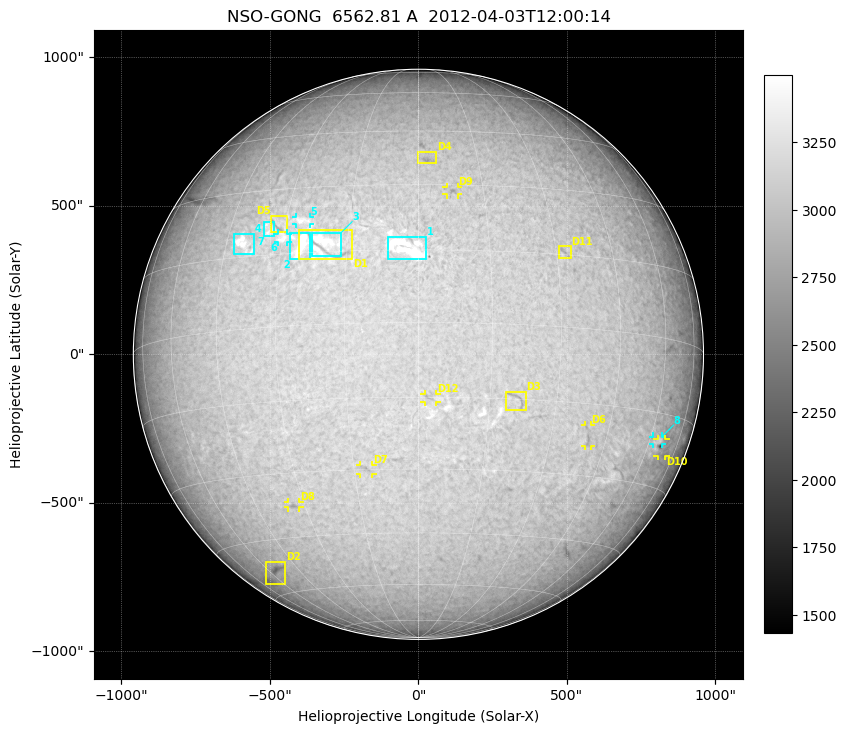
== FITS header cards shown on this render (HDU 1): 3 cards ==
TELESCOP= 'NSO-GONG'           / NSO/GONG Network
WAVELNTH=             6562.808 / [A] exact wavelength of obs
DATE-OBS= '2012-04-03T12:00:14' / Observation start date and time (UTC)

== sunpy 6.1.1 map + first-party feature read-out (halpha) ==
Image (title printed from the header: NSO-GONG  6562.81 A  2012-04-03T12:00:14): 2048 x 2048 px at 1.07 arcsec/px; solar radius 960 arcsec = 900 px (full disc in frame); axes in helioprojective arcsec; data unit not stated in the header (colour bar unlabelled)
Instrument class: HALPHA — H-alpha (6563 A) chromospheric image
Bright regions (plage): reference = the median radial profile (limb darkening/brightening removed); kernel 17 px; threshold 5 sigma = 222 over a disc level ~3040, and >= 1.075x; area >= 63 px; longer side >= 22 px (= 23 arcsec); searched inside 0.97 R_sun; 8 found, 8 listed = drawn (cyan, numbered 1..; 3 of them under ~29 arcsec drawn as corner ticks so the feature stays visible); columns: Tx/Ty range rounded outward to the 5 arcsec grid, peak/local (2 s.f.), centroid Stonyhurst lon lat
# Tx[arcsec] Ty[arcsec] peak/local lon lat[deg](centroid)
1 -105..30 320..395 1.3 -3 +15
2 -435..-365 315..410 1.2 -25 +17
3 -360..-260 330..410 1.2 -20 +17
4 -620..-550 335..405 1.2 -40 +18
5 -415..-365 435..460 1.1 -26 +22
6 -475..-440 375..405 1.1 -30 +18
7 -520..-485 395..445 1.1 -34 +21
8 790..820 -305..-275 1.1 +64 -21
Dark features (filaments and sunspots): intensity divided by the median radial (limb-darkening) profile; local-median window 148 px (8% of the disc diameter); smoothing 5 px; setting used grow <= 0.95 with closing radius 7 px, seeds <= 0.88 or >= 162 px of the 54-px (= 58 arcsec) line detector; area >= 63 px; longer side >= 22 px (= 23 arcsec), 11 px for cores <= 0.7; searched inside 0.97 R_sun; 12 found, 12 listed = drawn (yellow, D1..; 6 of them under ~29 arcsec drawn as corner ticks so the feature stays visible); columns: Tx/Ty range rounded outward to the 5 arcsec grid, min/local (2 s.f., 1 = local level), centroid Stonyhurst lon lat
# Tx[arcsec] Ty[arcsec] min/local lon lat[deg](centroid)
D1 -405..-220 320..420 0.87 -19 +16
D2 -515..-445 -775..-695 0.83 -57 -53
D3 290..365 -190..-125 0.87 +21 -15
D4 -5..60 640..680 0.89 +2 +37
D5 -500..-440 410..465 0.88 -32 +21
D6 560..580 -310..-235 0.9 +40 -22
D7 -200..-155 -405..-370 0.89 -12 -30
D8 -440..-400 -520..-495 0.88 -33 -37
D9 95..135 535..565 0.87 +8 +29
D10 805..830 -345..-285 0.75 +66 -22
D11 470..515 320..365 0.91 +32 +16
D12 20..60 -165..-130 0.89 +2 -15
Off-limb: outside the limb everything is below the colour-scale floor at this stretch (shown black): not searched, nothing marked